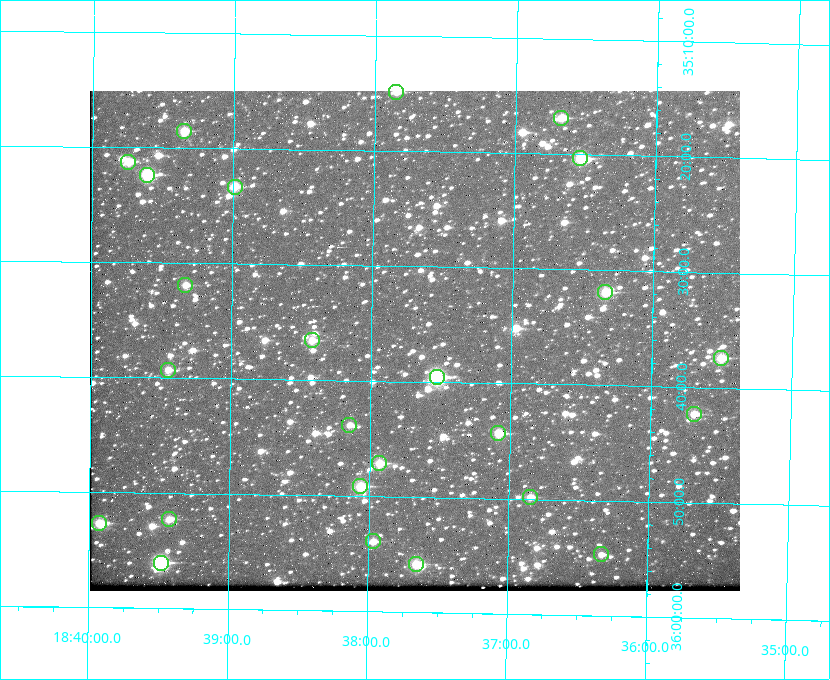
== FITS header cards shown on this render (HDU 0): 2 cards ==
NAXIS1  =                  650 / Width of table row in bytes
NAXIS2  =                  500 / Number of rows in table

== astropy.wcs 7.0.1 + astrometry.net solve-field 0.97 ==
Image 650 x 500 px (HDU 0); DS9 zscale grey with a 90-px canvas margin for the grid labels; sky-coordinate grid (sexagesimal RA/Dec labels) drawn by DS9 from the SOLVED WCS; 25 Tycho-2 reference stars matched to detected sources circled (green)
Header WCS: none
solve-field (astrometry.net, Tycho-2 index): SOLVED blind (the file carries no WCS)
Solved WCS: RA---TAN-SIP/DEC--TAN-SIP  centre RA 18:37:41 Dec +35:36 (279.42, +35.61 deg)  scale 5.22 arcsec/px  FOV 56.5' x 43.4'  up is +179 deg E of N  parity flipped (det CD > 0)
(file carries no celestial WCS; the grid is the blind solution)
Tycho-2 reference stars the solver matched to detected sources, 25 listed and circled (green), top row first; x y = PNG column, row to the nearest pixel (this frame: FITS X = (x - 92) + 1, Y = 500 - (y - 91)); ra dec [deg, ICRS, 3 dp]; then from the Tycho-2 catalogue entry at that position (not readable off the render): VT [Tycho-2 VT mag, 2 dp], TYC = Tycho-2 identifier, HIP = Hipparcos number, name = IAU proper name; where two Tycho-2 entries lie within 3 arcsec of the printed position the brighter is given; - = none
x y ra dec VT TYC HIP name
398 92 279.462 +35.247 10.59 2645-881-1 - -
563 118 279.169 +35.281 10.53 2645-756-1 - -
186 131 279.838 +35.309 10.90 2645-842-1 - -
582 158 279.134 +35.339 9.91 2645-980-1 - -
130 162 279.936 +35.355 10.62 2645-481-1 - -
149 175 279.902 +35.373 9.13 2645-567-1 - -
237 187 279.747 +35.388 10.29 2645-648-1 - -
187 285 279.832 +35.532 10.61 2645-711-1 - -
607 292 279.085 +35.532 9.84 2645-710-1 - -
314 340 279.606 +35.610 10.50 2645-565-1 - -
723 358 278.877 +35.623 10.37 2632-1282-1 - -
170 370 279.862 +35.655 10.83 2649-120-1 - -
439 377 279.382 +35.660 8.88 2649-136-1 91311 -
696 414 278.922 +35.705 10.37 2636-96-1 - -
351 425 279.537 +35.731 11.00 2649-31-1 - -
500 433 279.271 +35.739 10.27 2649-22-1 - -
381 463 279.483 +35.786 9.96 2649-1276-1 - -
362 486 279.516 +35.819 10.07 2649-1464-1 - -
532 497 279.212 +35.831 10.99 2649-1529-1 - -
171 519 279.857 +35.871 10.88 2649-1588-1 - -
101 523 279.981 +35.878 10.88 2649-1568-1 - -
375 541 279.492 +35.899 10.86 2649-1492-1 - -
603 554 279.083 +35.912 11.42 2649-1448-1 - -
163 563 279.871 +35.934 9.15 2649-1364-1 91485 -
418 564 279.414 +35.931 10.32 2649-1381-1 - -